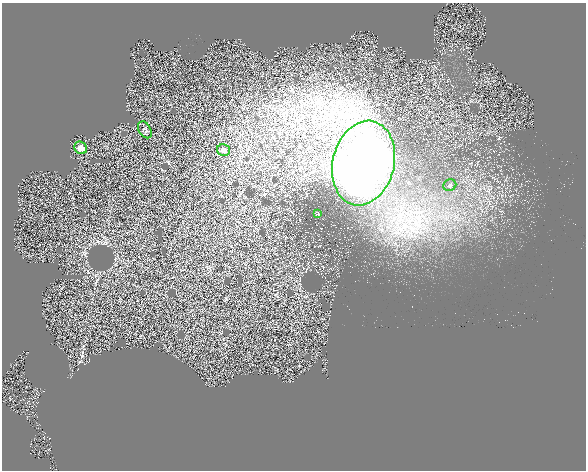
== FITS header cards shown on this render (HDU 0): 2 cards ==
NAXIS1  =                  584
NAXIS2  =                  468

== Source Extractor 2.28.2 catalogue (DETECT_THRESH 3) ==
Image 584 x 468 px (HDU 0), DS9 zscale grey, 1 PNG px = 1 image px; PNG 588 x 472 px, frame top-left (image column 1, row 468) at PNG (2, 3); each listed source drawn as its Kron ellipse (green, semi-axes under 4 px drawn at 4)
Background 1000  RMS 3.7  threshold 11.1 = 3 sigma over >= 5 px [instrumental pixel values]
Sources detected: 6; all 6 listed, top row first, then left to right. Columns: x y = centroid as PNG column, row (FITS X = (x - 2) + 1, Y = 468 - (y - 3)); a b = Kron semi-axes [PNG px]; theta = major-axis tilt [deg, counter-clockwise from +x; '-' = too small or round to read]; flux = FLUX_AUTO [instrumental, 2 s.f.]
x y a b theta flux
145 130 9 6 -59 620
81 148 7 6 - 2300
223 150 6 6 - 1300
363 163 43 30 76 190000
450 185 6 6 - 610
318 214 3 2 - 220